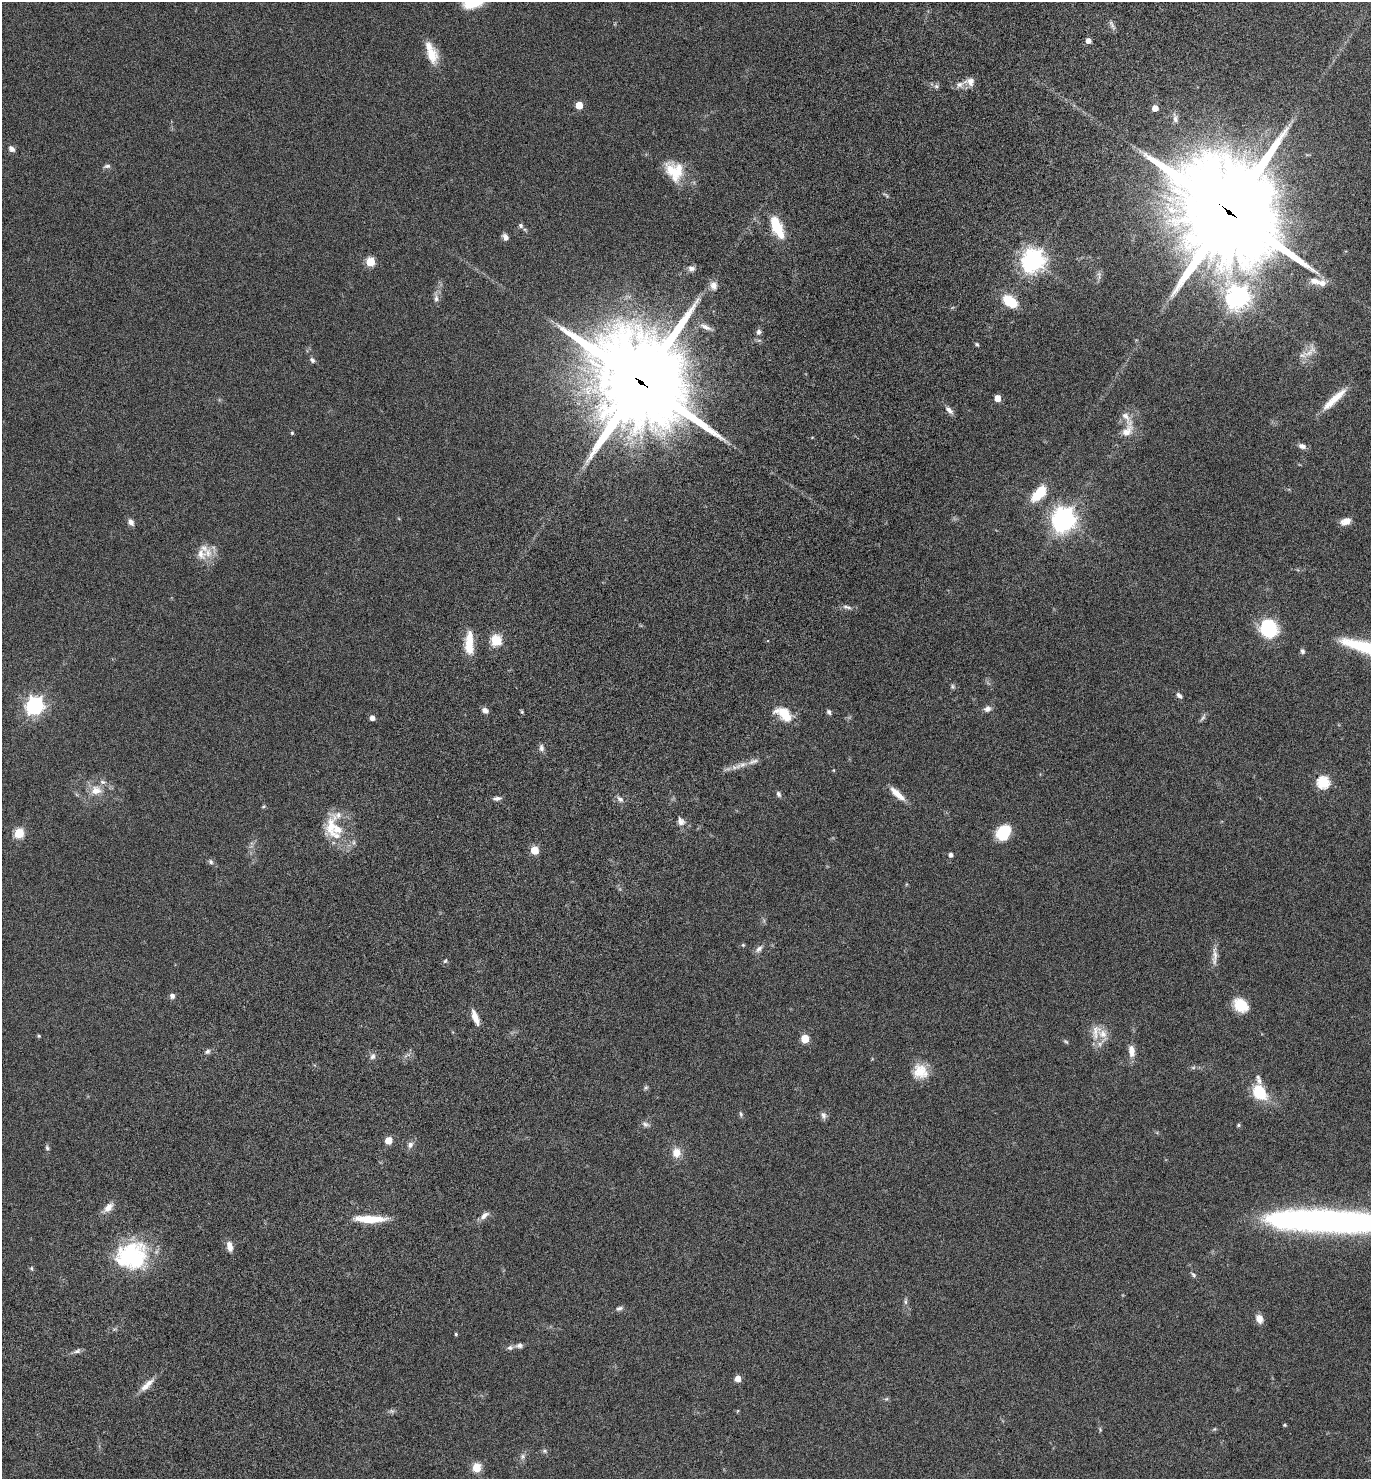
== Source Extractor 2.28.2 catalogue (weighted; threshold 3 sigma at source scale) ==
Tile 7 of 4 x 4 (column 3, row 2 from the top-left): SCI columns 3006-4374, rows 3038-4514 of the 6147 x 6073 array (HDU 1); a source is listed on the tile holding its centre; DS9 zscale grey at full resolution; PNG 1373 x 1481 px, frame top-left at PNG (2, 2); no overlay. Shown black and unused: <1% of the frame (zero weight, under 6 of 12 exposures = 6% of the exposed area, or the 3 px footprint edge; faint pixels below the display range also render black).
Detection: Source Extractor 2.28.2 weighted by HDU 2 'WHT'; one run over the whole footprint, this tile lists its part. Background 0.0751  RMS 0.0039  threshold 0.0159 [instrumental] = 3 sigma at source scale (4.09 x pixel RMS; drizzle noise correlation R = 1.36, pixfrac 0.8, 0.05/0.05 arcsec/px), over >= 5 px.
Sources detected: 144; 3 too faint to see at this stretch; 1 inside a brighter object's white glare — not listed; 14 inside a brighter listed object's ellipse — not listed separately; the other 126 listed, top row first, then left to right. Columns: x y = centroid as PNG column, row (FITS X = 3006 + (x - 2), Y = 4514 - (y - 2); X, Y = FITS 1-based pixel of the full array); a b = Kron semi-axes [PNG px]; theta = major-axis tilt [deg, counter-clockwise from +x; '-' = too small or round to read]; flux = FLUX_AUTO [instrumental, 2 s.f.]
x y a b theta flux
1112 25 16 4 -58 1.1
1088 41 5 5 - 2.1
431 55 22 14 -72 6.5
970 81 13 10 -6 2.6
936 86 7 6 - 0.94
579 105 5 5 - 8.2
1155 108 5 5 - 4.4
1175 118 13 7 -82 1.5
12 149 8 6 -39 1.5
107 166 10 5 7 0.9
674 171 25 20 -54 11
1229 212 39 34 -49 5500
521 226 6 5 - 0.87
777 228 24 10 -65 12
505 237 8 6 -60 1.4
1033 261 8 7 - 300
370 262 5 5 - 16
691 268 10 8 -3 1.6
1314 281 17 9 -21 3.1
713 285 12 9 -81 2.5
436 298 12 6 86 1.6
1237 298 8 8 - 280
1010 301 13 8 -37 14
705 327 17 6 -28 2.3
759 332 7 6 - 1.1
1136 340 4 4 - 0.32
977 344 6 4 -39 0.5
1310 352 25 11 43 3.9
312 360 8 5 -45 0.94
641 382 32 29 -49 5500
1337 397 30 10 41 5.9
997 398 5 5 - 4.7
949 410 12 6 -46 1.7
1127 431 20 12 50 4.6
292 433 4 4 - 0.43
812 437 5 3 - 0.27
1302 446 10 6 -18 1.7
1039 493 20 10 46 10
1063 519 10 8 85 320
1345 521 13 8 21 2.7
131 522 9 6 -54 1.6
208 553 15 12 90 4.6
846 606 8 7 - 1.1
1269 628 17 16 - 23
496 640 5 5 - 30
469 643 29 9 89 8.1
1302 651 8 6 -67 0.8
953 686 6 6 - 0.67
1179 695 9 5 -43 1.1
35 706 7 7 - 150
987 709 9 7 12 1.7
485 710 7 5 -35 1.6
522 712 5 4 - 0.43
829 712 6 5 - 0.82
784 714 22 13 -36 8.2
372 718 5 4 - 1.9
1203 718 12 5 56 0.9
541 748 10 6 -90 1.3
742 765 12 7 25 2.3
834 770 5 3 - 0.3
1323 782 6 6 - 41
96 790 13 10 2 4.5
778 794 8 6 -66 0.95
897 794 23 7 -42 4.3
497 798 10 5 4 1.2
620 799 10 6 -40 1.3
264 806 7 4 31 0.43
681 821 12 9 -57 2
338 829 28 16 80 10
1004 830 15 10 14 9.9
19 833 5 5 - 21
354 842 7 4 -90 0.72
534 850 5 5 - 10
950 855 5 4 - 1.2
211 862 8 6 -47 0.9
743 945 5 5 - 0.41
759 949 12 7 42 1.5
1214 956 30 7 88 2.9
445 961 8 4 54 0.57
172 996 6 6 - 1.2
1240 1005 16 13 -41 8.3
475 1017 18 6 -70 3.6
1096 1032 25 12 76 4.8
39 1036 5 4 - 0.42
805 1039 5 5 - 12
1066 1042 7 4 -40 0.53
207 1051 8 5 34 0.96
1132 1051 15 8 -83 3.2
373 1056 8 7 - 1.3
920 1071 19 18 - 6.8
646 1088 7 5 68 0.61
1260 1092 20 14 -56 12
741 1114 8 4 -70 0.69
823 1115 10 7 -62 1.3
646 1124 12 7 -18 1.2
1238 1125 5 4 - 0.57
388 1141 6 5 - 4.7
410 1145 9 7 59 1.5
47 1148 9 5 -79 0.77
676 1153 12 10 -84 3.9
108 1207 15 9 46 2.9
484 1215 14 7 39 1.8
370 1219 35 8 -1 10
1328 1221 113 19 -2 170
230 1246 12 6 -79 2.8
131 1256 37 31 16 33
31 1268 6 4 -89 0.44
1193 1275 9 4 -42 0.7
905 1301 9 5 82 0.89
619 1308 10 6 20 0.96
1259 1319 10 8 -66 2.4
456 1334 4 3 - 0.45
519 1345 10 6 8 1.3
510 1348 9 6 4 1.1
77 1351 12 6 23 1.1
738 1378 5 5 - 3.8
147 1385 23 7 43 3.5
886 1399 6 4 42 0.52
392 1411 8 5 -12 0.8
737 1411 5 3 - 0.31
1285 1425 4 4 - 0.38
1100 1429 6 4 -79 0.46
1214 1429 5 5 - 0.44
544 1451 7 5 -20 0.67
523 1456 8 7 - 1.2
477 1467 9 8 - 5.3
Overlapping masked pixels (flux is a lower limit): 2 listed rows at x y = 1229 212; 641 382
Isophote crosses this tile's border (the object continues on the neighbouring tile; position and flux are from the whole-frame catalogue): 1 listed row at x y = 1328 1221